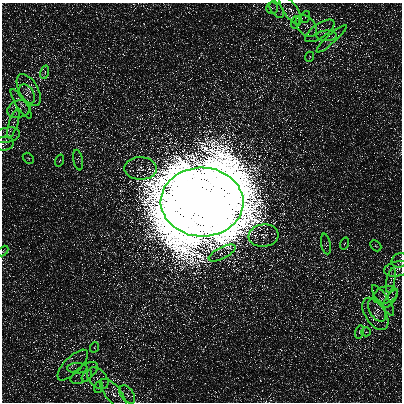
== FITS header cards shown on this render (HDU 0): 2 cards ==
NAXIS1  =                  400
NAXIS2  =                  400

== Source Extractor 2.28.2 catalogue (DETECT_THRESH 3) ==
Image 400 x 400 px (HDU 0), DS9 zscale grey, 1 PNG px = 1 image px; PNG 404 x 404 px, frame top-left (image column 1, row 400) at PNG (2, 3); each listed source drawn as its Kron ellipse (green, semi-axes under 4 px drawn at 4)
Background 716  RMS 1200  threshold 3460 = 3 sigma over >= 5 px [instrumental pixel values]
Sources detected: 48; all 48 listed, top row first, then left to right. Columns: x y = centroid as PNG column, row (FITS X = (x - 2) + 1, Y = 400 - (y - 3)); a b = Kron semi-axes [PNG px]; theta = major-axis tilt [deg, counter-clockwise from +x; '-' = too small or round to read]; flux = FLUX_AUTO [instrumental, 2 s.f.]
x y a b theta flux
272 8 6 6 - 1.9e+05
277 9 9 5 -55 2.9e+05
291 10 17 7 -55 5.6e+05
305 17 6 4 70 1.1e+05
296 22 6 4 72 1.2e+05
306 26 12 8 -46 5.7e+05
320 31 17 7 34 6.1e+05
327 36 10 5 0 2.6e+05
331 39 20 4 42 4.1e+05
309 57 5 3 - 6.9e+04
45 72 7 4 73 1.8e+05
29 90 18 9 -59 8.3e+05
27 94 10 7 -55 4.0e+05
21 104 17 5 -57 5.0e+05
19 109 12 8 19 6.0e+05
13 124 14 4 72 4.4e+05
6 135 14 7 11 5.1e+05
4 144 10 7 8 2.9e+05
28 158 6 4 -43 1.2e+05
78 160 10 5 -79 2.2e+05
59 161 6 3 70 8.2e+04
141 168 16 11 0 9.6e+05
202 202 41 34 -2 3.3e+09
263 236 15 11 6 9.0e+05
345 243 6 3 70 8.3e+04
326 244 10 5 -79 2.3e+05
376 246 6 4 -43 1.2e+05
3 251 6 4 46 8.4e+04
222 253 15 5 27 4.8e+05
400 260 8 7 - 2.4e+05
398 269 14 7 11 5.0e+05
391 280 13 4 79 3.3e+05
385 295 12 8 19 6.1e+05
391 299 11 3 54 1.7e+05
383 300 18 5 -55 5.2e+05
377 310 13 7 -61 5.3e+05
375 314 18 10 -57 9.8e+05
359 332 6 4 73 1.5e+05
366 332 5 4 - 1.3e+05
95 347 5 3 - 7.1e+04
73 365 20 8 46 7.7e+05
77 368 10 5 0 2.7e+05
84 373 16 7 34 5.9e+05
87 376 6 4 52 1.5e+05
98 378 12 8 -46 5.8e+05
99 387 6 4 70 1.2e+05
113 394 18 7 -50 7.3e+05
127 395 10 6 -55 3.9e+05
At the frame edge (FLAGS 8, measured only in part): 3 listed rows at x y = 4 144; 3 251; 400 260